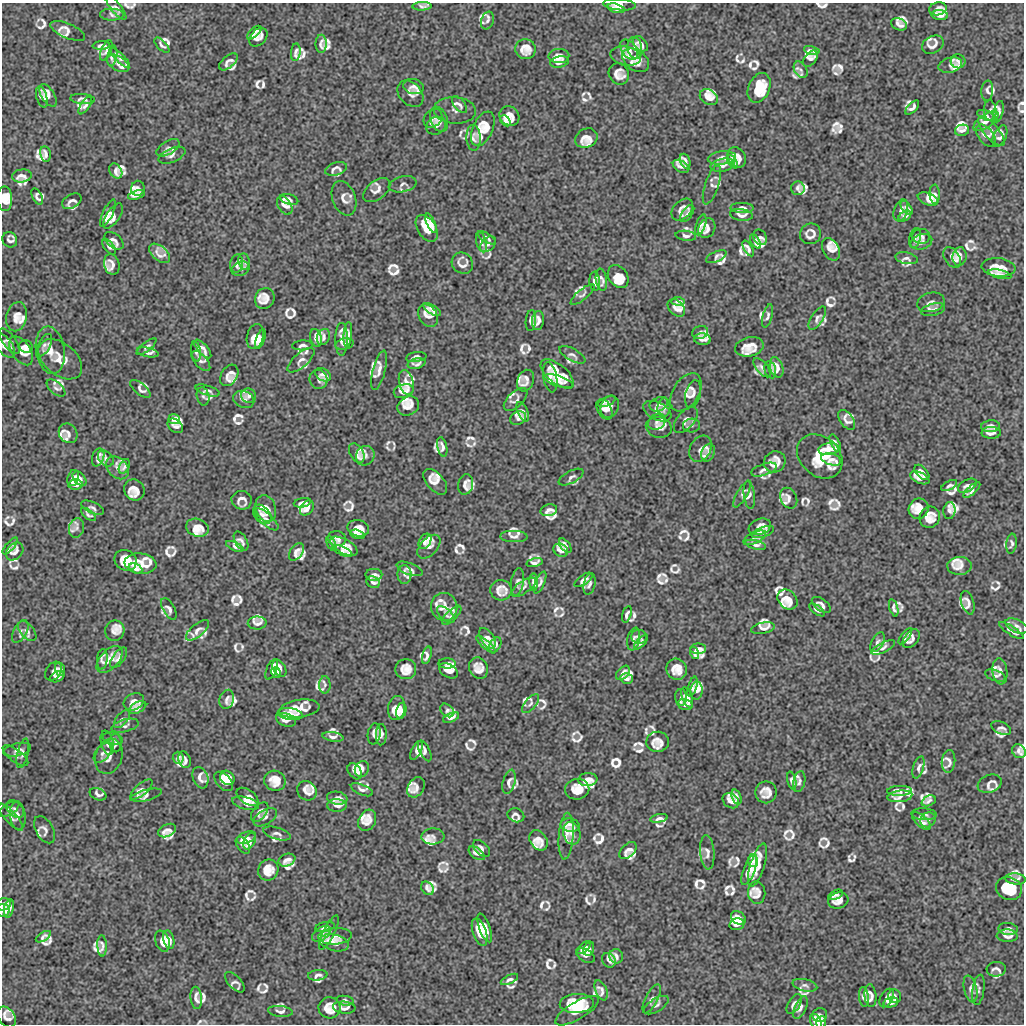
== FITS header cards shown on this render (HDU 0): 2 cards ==
NAXIS1  =                 1022 / length of data axis 1
NAXIS2  =                 1022 / length of data axis 2

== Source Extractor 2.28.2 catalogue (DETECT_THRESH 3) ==
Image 1022 x 1022 px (HDU 0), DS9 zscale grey, 1 PNG px = 1 image px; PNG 1026 x 1026 px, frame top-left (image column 1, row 1022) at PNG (2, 3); each listed source drawn as its Kron ellipse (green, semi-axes under 4 px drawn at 4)
Background 150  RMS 3.8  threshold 11.4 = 3 sigma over >= 5 px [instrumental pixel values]
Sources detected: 951; of the 951, the 500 brightest by FLUX_AUTO listed and drawn (451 fainter detections omitted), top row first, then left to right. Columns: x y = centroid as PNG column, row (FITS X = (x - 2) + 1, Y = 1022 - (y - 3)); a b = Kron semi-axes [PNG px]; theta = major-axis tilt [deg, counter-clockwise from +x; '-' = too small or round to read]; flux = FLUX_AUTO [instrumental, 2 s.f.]
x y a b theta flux
620 5 16 5 -5 1200
422 6 9 4 1 730
116 7 16 5 -52 810
616 8 8 4 -16 990
938 9 9 6 10 1000
112 15 12 6 -1 910
940 15 8 5 -6 950
487 21 9 6 70 860
899 24 8 6 -23 990
68 31 18 7 -23 1100
254 33 9 4 42 760
258 37 11 7 45 1200
321 44 9 5 90 800
640 44 9 5 -47 900
101 45 9 3 3 770
162 45 9 4 -45 740
933 45 11 8 27 1400
635 48 11 7 -80 1200
526 49 10 10 - 2300
106 50 11 5 68 760
629 50 11 7 -53 980
812 50 8 4 -13 790
296 52 9 5 85 790
112 56 10 5 80 910
559 56 10 7 2 1300
626 56 15 9 -12 1600
120 58 13 3 -46 1200
810 59 9 5 50 740
636 60 15 10 -36 2400
958 61 7 7 - 870
228 62 11 5 41 1100
559 62 9 5 11 950
118 63 12 7 -31 1100
950 65 12 7 15 880
801 70 9 6 -59 710
619 74 11 10 - 1800
414 87 10 7 -13 910
759 88 15 10 66 4600
987 91 10 5 86 740
410 94 15 11 -47 1800
48 95 13 6 -59 1400
42 97 11 5 -74 940
709 97 9 7 -33 1800
83 99 12 5 -6 770
460 104 10 5 -50 760
85 105 10 4 56 800
912 107 9 4 47 770
455 110 21 13 -4 1700
990 111 10 6 -84 890
998 112 11 4 77 940
986 115 9 4 -21 790
509 116 10 9 - 2200
433 118 10 8 43 1000
439 119 13 8 -69 1400
505 121 6 4 -46 750
986 121 14 6 35 1200
436 126 10 8 30 1100
483 129 18 10 66 3900
962 130 7 5 10 840
991 131 18 7 -49 1600
986 136 13 7 -51 1200
1000 136 11 6 65 890
474 138 13 7 -87 940
586 138 11 9 25 2100
168 148 13 6 30 900
45 154 7 5 -80 850
172 155 14 7 23 1000
737 157 11 8 -57 1900
722 158 14 6 5 1300
685 161 7 5 -69 780
732 162 7 3 -54 710
723 165 12 6 11 1100
681 166 9 5 -28 960
336 169 11 6 17 1200
116 171 8 6 -60 1100
22 176 10 6 6 1300
403 184 14 7 13 1100
712 185 20 6 71 870
138 188 7 6 - 810
798 188 7 6 - 840
377 190 15 9 38 1900
935 194 9 5 -88 820
136 195 9 4 18 730
37 197 9 5 -64 750
344 198 18 11 -70 1900
5 199 12 7 -88 2100
289 199 9 5 -16 730
928 199 11 6 -22 1400
72 201 10 6 28 880
285 205 10 6 -58 1200
742 208 12 5 -1 1000
907 208 8 4 -53 740
682 210 13 8 46 1400
901 210 11 6 71 990
108 213 15 5 64 1200
687 213 10 5 55 710
741 215 11 6 -9 1200
113 216 14 6 55 1400
905 216 7 4 35 730
431 223 10 4 -67 1000
701 225 11 4 71 930
427 228 15 9 -57 3000
707 228 10 8 64 1500
810 234 11 10 - 1300
686 236 10 5 -7 740
921 236 9 7 -2 770
760 237 8 6 -56 820
487 238 10 4 -32 750
915 238 10 5 78 720
10 240 8 7 - 850
114 241 11 6 -40 1200
755 241 8 4 -60 710
481 242 10 5 -76 760
921 242 11 7 17 820
488 244 9 6 45 930
109 247 9 5 -53 750
748 249 9 4 -59 710
831 249 12 8 -61 1700
160 253 12 7 -40 1800
716 257 11 5 24 830
959 257 9 7 80 1300
906 258 11 5 -12 720
952 258 11 7 -56 1100
244 262 8 6 -83 790
462 263 11 10 - 1400
237 264 9 6 79 800
112 265 10 7 -72 1500
999 267 17 9 -6 2900
241 269 9 7 25 840
1000 274 12 3 -13 910
618 277 12 9 -54 2500
601 280 11 5 -82 1100
595 281 9 5 -87 950
582 295 15 5 40 720
265 298 11 9 58 2200
678 301 6 4 -4 700
931 302 14 9 12 1200
676 308 10 7 -45 1500
432 310 10 4 -33 910
933 310 12 6 15 1000
428 316 12 9 -55 1800
768 316 12 4 76 720
17 317 15 10 78 1900
817 318 13 6 57 790
531 320 10 5 84 1000
538 321 10 6 83 1200
700 332 8 6 19 740
348 335 12 4 85 1100
255 336 12 8 76 2100
323 337 8 6 68 920
316 338 9 5 -77 1200
261 339 10 4 71 840
341 339 16 6 89 1400
702 339 8 6 -6 940
9 341 15 6 -54 870
345 344 9 5 12 820
4 345 15 7 -50 1200
44 345 12 6 62 870
302 345 10 5 3 750
26 346 7 6 - 790
147 347 12 4 38 740
749 347 14 9 12 2500
203 349 11 5 -49 1200
50 350 24 14 -81 3300
21 351 16 9 -55 1600
196 351 10 5 -81 700
148 352 11 4 -12 730
572 355 14 6 -29 900
416 357 10 5 9 940
60 359 25 16 -40 4300
301 360 17 7 41 1200
201 361 12 6 -48 740
417 364 9 5 14 880
777 367 10 6 -73 1400
762 368 11 5 -51 910
379 370 20 6 75 1600
770 370 9 5 -76 1000
557 374 19 9 -39 4500
229 375 11 8 59 1600
323 375 8 6 -32 930
550 377 15 7 -80 2100
319 379 10 8 -64 720
526 381 11 8 69 1500
559 381 15 5 -18 1200
406 382 12 7 -76 1500
56 388 11 6 -40 850
140 389 12 5 -39 840
208 390 12 5 -17 790
404 391 10 6 15 1400
686 392 21 13 58 2500
693 394 14 7 77 1300
203 396 9 6 -78 720
249 396 7 7 - 800
244 399 11 8 -23 850
516 399 14 7 44 900
607 402 9 4 24 790
659 404 9 6 22 910
408 406 11 9 28 2100
610 407 11 8 70 1500
664 407 10 6 83 870
604 409 11 7 -61 1300
657 411 15 9 -26 1600
523 412 10 5 -65 970
518 418 8 6 24 840
174 419 5 5 - 780
686 420 15 8 50 1600
847 420 11 6 -54 1200
657 422 9 7 37 940
175 426 8 6 -40 1000
692 426 8 7 - 820
991 426 9 6 3 1200
659 427 13 10 -14 1500
68 433 10 8 -50 1100
991 433 9 6 1 1000
835 443 9 4 -64 810
442 447 10 5 -76 930
701 449 14 10 60 1200
829 449 10 6 6 2000
357 453 11 6 -60 1200
708 453 9 6 69 820
365 456 10 9 - 1000
820 456 25 19 -41 6600
98 457 9 6 72 1000
106 458 9 6 -47 820
831 459 10 5 -16 1500
775 462 11 10 - 2200
124 466 8 4 63 790
117 468 13 9 -45 1300
764 470 13 5 19 940
922 472 9 5 -47 1000
571 477 13 6 28 960
73 478 8 5 74 1100
920 478 10 5 -25 1100
80 479 8 5 -48 1200
435 482 15 8 -48 2000
466 484 10 7 78 1300
75 485 7 5 4 730
949 486 9 4 29 700
967 486 10 6 29 960
134 490 11 10 - 2500
972 490 10 4 42 730
742 494 15 5 60 710
749 495 14 5 -83 890
789 498 11 8 -63 1000
242 500 10 9 - 1300
302 503 9 4 11 770
93 508 12 5 -24 870
266 508 13 10 -73 2200
307 508 8 6 50 1300
919 509 10 9 - 2600
549 510 8 6 12 950
949 511 8 6 84 730
88 514 9 4 -39 710
262 514 11 7 -49 1200
930 517 11 10 - 2600
266 519 15 6 -42 1000
760 527 11 8 20 1700
77 528 10 7 77 770
197 528 11 8 -18 2400
358 528 11 8 -13 2000
763 532 11 5 20 880
357 534 7 3 -16 760
514 537 14 5 -2 900
755 538 12 5 25 710
337 539 9 7 -12 1000
241 541 10 6 -60 970
425 541 8 5 59 1200
331 543 8 4 -64 770
1011 544 10 5 84 750
756 545 10 4 -15 740
10 546 10 4 50 720
235 546 9 4 -25 700
344 546 15 7 -28 1900
565 546 8 4 -52 800
429 547 14 8 47 1300
561 550 8 6 -31 1200
15 551 10 7 47 1300
342 551 10 4 -23 760
296 552 10 6 55 1100
126 560 11 10 - 2800
534 563 8 4 12 840
140 564 16 10 -7 3600
959 566 12 9 2 1900
136 568 7 4 -26 750
409 569 13 5 -21 950
374 575 8 6 1 950
404 575 9 7 87 900
583 580 10 5 35 890
373 582 7 5 -26 710
517 582 14 6 80 930
534 582 9 4 -86 830
540 583 12 4 67 720
589 584 11 5 78 870
524 587 14 6 34 900
501 590 11 10 - 2200
787 599 11 9 -47 2300
968 603 12 6 -73 1400
821 605 11 5 -37 1100
444 607 14 13 - 2400
894 608 9 4 -73 770
169 609 12 6 -61 810
817 610 9 4 -37 720
627 614 8 4 74 770
446 615 11 5 -42 730
452 615 12 5 45 790
257 623 9 6 1 1000
1016 626 12 6 -26 1100
763 628 12 5 11 980
197 630 14 6 40 1200
20 631 12 6 61 970
27 631 12 6 -50 980
115 631 10 9 - 1800
1011 631 14 4 -33 810
905 636 10 4 53 720
639 637 8 7 - 830
487 638 12 6 -56 1400
634 639 11 6 77 730
911 639 11 6 52 1100
641 642 9 4 45 720
877 642 11 6 62 790
486 644 12 4 -42 1100
495 645 8 5 57 840
883 647 13 5 27 770
698 649 8 5 0 960
694 653 6 4 -74 730
427 655 9 4 75 900
119 658 12 6 53 940
102 659 10 5 85 850
109 659 16 9 46 2000
447 663 8 5 -3 730
279 668 9 6 -60 1200
478 668 11 9 -65 2200
60 669 7 5 -72 800
272 669 11 5 67 800
406 669 10 10 - 2400
677 669 11 10 - 2600
54 671 10 7 57 960
449 671 10 6 -30 1400
1000 671 13 7 -83 1000
276 673 5 4 - 730
623 673 8 5 47 940
995 675 11 5 -19 820
57 677 7 5 26 880
627 679 6 5 - 770
325 685 8 5 -89 710
692 687 10 4 72 790
697 690 9 6 88 820
681 697 8 6 -87 780
687 697 10 5 -70 870
227 699 10 7 74 1000
134 702 10 8 27 1600
531 704 11 5 49 800
685 705 7 5 -15 730
138 707 9 5 27 970
396 708 12 8 78 2300
299 709 20 9 8 3500
447 710 8 5 -43 730
401 711 8 5 78 750
290 714 12 6 -8 1900
451 718 8 4 22 940
122 719 10 5 50 780
286 720 10 6 -17 1300
125 726 14 6 15 950
1001 728 10 6 -26 930
374 734 10 6 81 1000
381 735 11 5 88 940
333 737 10 4 -8 870
113 739 10 6 -13 710
658 742 11 10 - 2000
107 743 12 6 -77 980
116 743 9 6 -87 800
17 750 14 6 13 1100
416 751 10 5 61 980
425 751 11 5 -63 930
1019 751 7 6 - 1100
23 753 15 5 77 1000
103 753 11 7 50 1000
15 755 15 6 -37 970
109 756 18 13 73 2000
178 758 6 5 - 720
185 760 8 6 -69 900
948 761 11 6 85 1100
918 767 11 5 74 820
362 769 8 7 - 1100
355 771 9 6 -51 1200
200 778 11 7 -69 1500
227 778 8 6 -46 1400
588 780 9 6 4 1600
792 780 9 4 -77 810
224 781 11 7 -47 1600
275 781 11 10 - 2700
509 782 12 6 75 1000
799 782 10 6 77 800
990 784 12 8 20 1400
416 787 11 8 57 1400
142 789 13 5 40 1000
577 789 12 10 9 2800
362 790 12 5 -23 840
307 791 10 9 - 1600
900 791 12 5 2 1200
766 792 11 10 - 2200
98 794 8 6 -24 870
146 795 16 5 14 950
900 796 12 5 7 1500
248 797 12 7 -35 1600
737 797 8 4 -69 790
337 798 10 6 -9 1200
731 801 9 7 -35 1300
929 801 7 5 25 730
245 803 14 6 -15 1100
337 805 10 6 -2 1200
9 809 11 5 32 720
15 809 10 7 -44 1100
260 812 11 6 52 1000
924 814 13 6 -4 790
18 815 14 7 -84 1500
516 815 8 6 -23 990
11 817 17 6 -48 1200
265 817 13 7 31 1000
659 818 9 3 11 820
367 820 11 8 62 2000
928 820 8 7 - 750
921 821 11 5 -43 1300
570 825 9 6 -9 1200
44 830 15 8 -59 1200
167 830 9 6 23 1200
277 833 14 6 -16 860
572 833 11 8 -77 1500
433 836 11 8 4 860
566 836 23 7 86 1600
246 838 10 5 21 1200
538 840 11 8 -55 2300
250 841 9 5 62 1200
243 845 9 5 -56 770
481 849 10 6 -44 900
628 851 10 6 44 1200
707 852 17 7 -85 1200
477 853 9 5 -36 1100
287 860 8 6 21 1100
753 861 6 5 - 770
758 865 22 7 73 2800
268 870 11 10 - 2700
749 870 16 5 69 2000
1015 879 10 5 -5 980
427 888 7 5 -49 820
1009 889 13 11 -22 5100
757 893 11 8 -85 2000
835 895 8 4 28 700
838 901 10 8 17 1600
3 904 8 6 10 760
9 908 9 5 76 970
3 910 7 6 - 770
738 918 8 6 -39 1200
737 924 7 6 - 1100
325 927 10 5 11 770
485 928 15 5 -70 1900
1008 929 9 6 -4 920
480 932 14 6 -71 2600
329 933 19 5 64 1200
321 934 10 6 34 920
335 936 16 8 3 1300
1007 936 10 6 -3 1200
43 937 8 4 31 780
169 940 9 5 -78 1100
162 941 11 7 -69 1600
334 943 15 8 -14 1600
102 946 11 4 -88 810
584 947 8 4 43 830
589 949 7 5 68 780
586 956 10 6 -29 1000
616 956 7 7 - 1000
609 960 8 6 -54 940
996 969 9 7 4 790
318 975 9 5 7 820
509 979 9 4 26 790
235 982 13 6 -47 860
805 985 12 6 -14 800
970 989 13 6 -76 950
601 990 10 5 -67 1200
978 990 15 6 82 740
870 996 11 6 -84 1200
895 996 7 6 - 740
864 997 10 5 -84 1100
196 998 11 5 -83 1200
887 998 10 6 61 970
652 999 16 6 63 890
345 1001 8 4 -8 850
891 1002 7 5 14 840
577 1003 17 9 3 5300
794 1004 11 6 60 980
656 1005 14 6 32 850
329 1008 11 10 - 2500
344 1008 11 6 -6 1100
800 1008 12 6 65 940
280 1011 12 5 -6 750
577 1011 25 8 31 3200
820 1015 7 7 - 780
6 1017 11 8 -50 1000
816 1022 8 5 -65 1200
821 1022 6 5 - 870
At the frame edge (FLAGS 8, measured only in part): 5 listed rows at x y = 620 5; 422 6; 4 345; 3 904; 3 910
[451 fainter detections neither listed nor drawn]